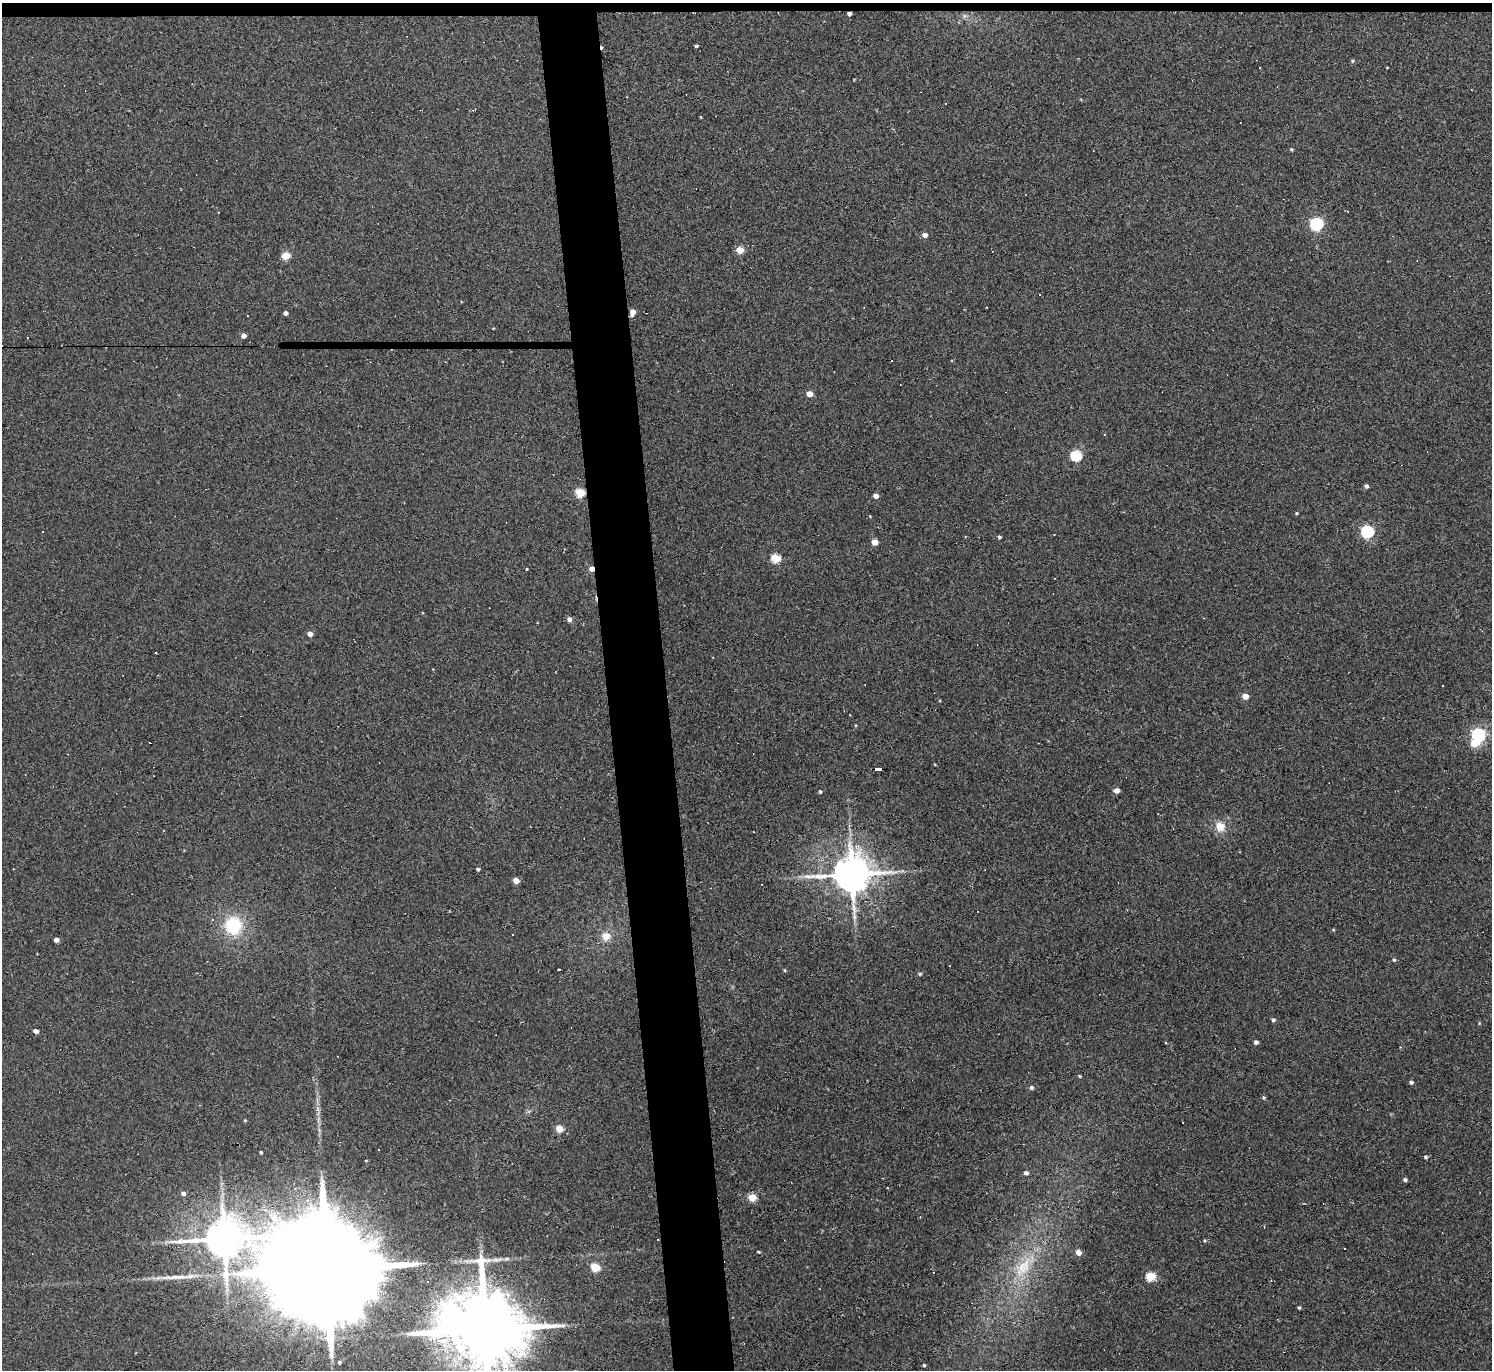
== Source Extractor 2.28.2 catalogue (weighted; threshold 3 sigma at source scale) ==
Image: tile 2 of 3 x 3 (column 2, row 1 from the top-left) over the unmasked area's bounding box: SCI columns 1491-2980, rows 2862-4229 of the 4470 x 4444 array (HDU 1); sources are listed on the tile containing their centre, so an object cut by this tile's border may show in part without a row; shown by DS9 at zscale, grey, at full resolution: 1 PNG px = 1 image px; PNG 1494 x 1372 px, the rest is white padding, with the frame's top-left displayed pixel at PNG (2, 3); no overlay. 5% of this frame is shown black and not used: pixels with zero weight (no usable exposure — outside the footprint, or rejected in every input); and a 3 px margin inside the footprint's outer edge (the drizzle kernel's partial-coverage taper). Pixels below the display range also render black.
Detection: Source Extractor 2.28.2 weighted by HDU 2 'WHT'; one run over the whole footprint, this tile lists its part. Background 0.18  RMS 0.0093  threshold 0.0417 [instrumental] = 3 sigma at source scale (4.5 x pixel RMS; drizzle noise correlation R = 1.50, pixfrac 1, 0.05/0.05 arcsec/px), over >= 5 px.
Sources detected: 113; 1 inside a brighter object's white glare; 33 cosmic-ray / hot-pixel residue — not listed; the other 79 listed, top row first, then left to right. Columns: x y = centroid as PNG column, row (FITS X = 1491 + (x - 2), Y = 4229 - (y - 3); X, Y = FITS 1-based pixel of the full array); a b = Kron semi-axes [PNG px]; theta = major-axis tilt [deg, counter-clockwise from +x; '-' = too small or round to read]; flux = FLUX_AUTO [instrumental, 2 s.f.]
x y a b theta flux
849 14 4 4 - 2.7
964 16 6 6 - 2.2
696 46 3 3 - 1.4
1352 61 5 4 - 1.3
1387 67 3 2 - 0.59
701 117 4 3 - 0.72
1291 149 4 4 - 1.2
1316 224 6 6 - 150
925 235 5 4 - 5.7
740 250 5 4 - 20
286 256 5 4 - 34
632 312 6 4 79 7.6
286 313 4 4 - 3.9
243 335 4 4 - 4.9
809 394 5 4 - 11
1104 435 3 2 - 0.68
1076 455 6 5 - 80
1366 486 4 4 - 2.5
580 492 5 5 - 48
876 496 4 4 - 6.3
1296 513 4 3 - 0.9
1367 531 6 5 - 130
1054 534 2 2 - 0.56
999 537 4 3 - 1.6
875 542 5 4 - 12
776 558 5 5 - 47
527 569 3 2 - 0.73
592 569 4 4 - 8
569 619 5 5 - 3.7
310 634 4 4 - 7
1245 696 4 4 - 11
1478 735 6 5 - 210
879 769 7 4 -1 57
1117 790 5 4 - 7.2
820 791 4 4 - 1.6
1220 827 13 10 -73 11
478 869 4 3 - 1.8
852 874 11 10 - 3100
516 881 4 4 - 11
233 925 23 22 - 45
606 936 12 11 - 10
56 940 4 4 - 4.5
1394 960 5 4 - 1.5
950 965 3 2 - 1.1
558 970 3 3 - 4.9
785 970 4 3 - 1.1
920 974 5 4 - 1.2
1273 1020 4 4 - 2.1
36 1031 4 4 - 5.3
1256 1042 4 4 - 3.3
1079 1076 4 3 - 1
1411 1082 4 4 - 2.2
1031 1087 5 5 - 2.1
1264 1097 5 4 - 1.5
245 1120 4 4 - 0.92
559 1128 5 4 - 24
261 1152 3 3 - 1.3
1426 1157 4 4 - 1.6
366 1160 3 2 - 0.64
1026 1173 5 4 - 3
1405 1180 5 4 - 2.2
295 1188 4 4 - 1.3
887 1188 3 2 - 0.88
183 1193 5 5 - 3.3
752 1197 5 5 - 25
224 1239 11 9 11 3400
658 1240 3 2 - 0.64
1205 1241 4 4 - 0.99
1344 1249 3 2 - 0.73
758 1252 4 3 - 1
1078 1252 5 5 - 7.6
595 1267 5 5 - 43
1023 1267 36 15 59 36
327 1269 67 21 0 60000
1151 1276 5 5 - 44
1299 1307 4 3 - 1.2
485 1329 28 17 -3 16000
339 1362 4 4 - 1.7
924 1365 3 3 - 1.1
Overlapping masked pixels (flux is a lower limit): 7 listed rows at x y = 849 14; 632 312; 580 492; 592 569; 879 769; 658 1240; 327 1269
Isophote crosses this tile's border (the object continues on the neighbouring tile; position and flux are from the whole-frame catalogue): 2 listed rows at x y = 327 1269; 485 1329